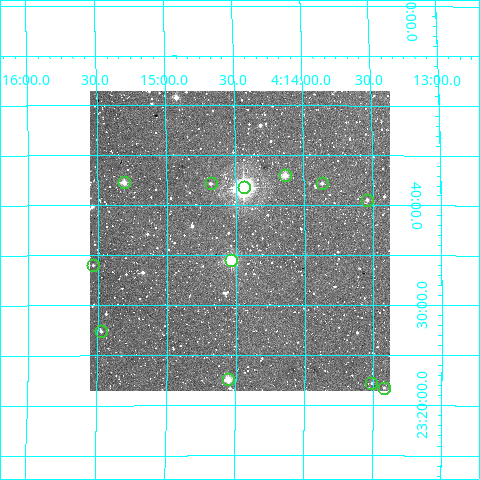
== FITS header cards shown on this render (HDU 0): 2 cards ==
NAXIS1  =                  300 / Width of image
NAXIS2  =                  300 / Height of image

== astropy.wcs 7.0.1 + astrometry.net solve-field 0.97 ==
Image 300 x 300 px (HDU 0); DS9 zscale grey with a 90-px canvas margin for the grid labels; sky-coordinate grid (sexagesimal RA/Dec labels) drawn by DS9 from the SOLVED WCS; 12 Tycho-2 reference stars matched to detected sources circled (green)
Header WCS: RA---TAN/DEC--TAN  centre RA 04:14:28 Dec +23:37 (63.62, +23.61 deg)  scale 6 arcsec/px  FOV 30.0' x 30.0'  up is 0 deg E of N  parity normal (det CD < 0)
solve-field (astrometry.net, Tycho-2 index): VERIFIED the header's WCS against the Tycho-2 star catalogue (verified at 2 index scales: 8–11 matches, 0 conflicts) and refined it, rather than solving blind
Solved WCS: RA---TAN-SIP/DEC--TAN-SIP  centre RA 04:14:28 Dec +23:36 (63.62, +23.61 deg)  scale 6 arcsec/px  FOV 30.0' x 30.0'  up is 0 deg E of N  parity normal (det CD < 0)
The solver's refit moves the header's centre by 5.5 arcsec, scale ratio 0.9993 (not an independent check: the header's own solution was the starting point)
Tycho-2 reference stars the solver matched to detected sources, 12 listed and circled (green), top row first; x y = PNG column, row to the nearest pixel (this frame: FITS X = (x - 90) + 1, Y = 300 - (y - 91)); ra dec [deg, ICRS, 3 dp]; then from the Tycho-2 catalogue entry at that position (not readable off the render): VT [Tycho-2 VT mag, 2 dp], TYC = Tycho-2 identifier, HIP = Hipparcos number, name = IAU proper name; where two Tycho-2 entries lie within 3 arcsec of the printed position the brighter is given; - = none
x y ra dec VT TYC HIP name
285 175 63.535 +23.717 10.01 1815-523-1 - -
124 182 63.828 +23.705 10.07 1815-510-1 - -
211 183 63.670 +23.703 11.84 1815-499-1 - -
322 183 63.468 +23.704 11.39 1815-487-1 - -
244 187 63.610 +23.696 6.91 1815-474-1 19785 -
367 200 63.385 +23.676 11.63 1815-415-1 - -
231 260 63.635 +23.575 8.11 1815-517-1 19793 -
93 265 63.883 +23.567 12.27 1815-526-1 - -
101 331 63.869 +23.457 11.89 1815-495-1 - -
228 379 63.638 +23.377 9.28 1815-720-1 - -
371 383 63.378 +23.370 12.43 1815-757-1 - -
384 388 63.355 +23.363 12.19 1815-781-1 - -